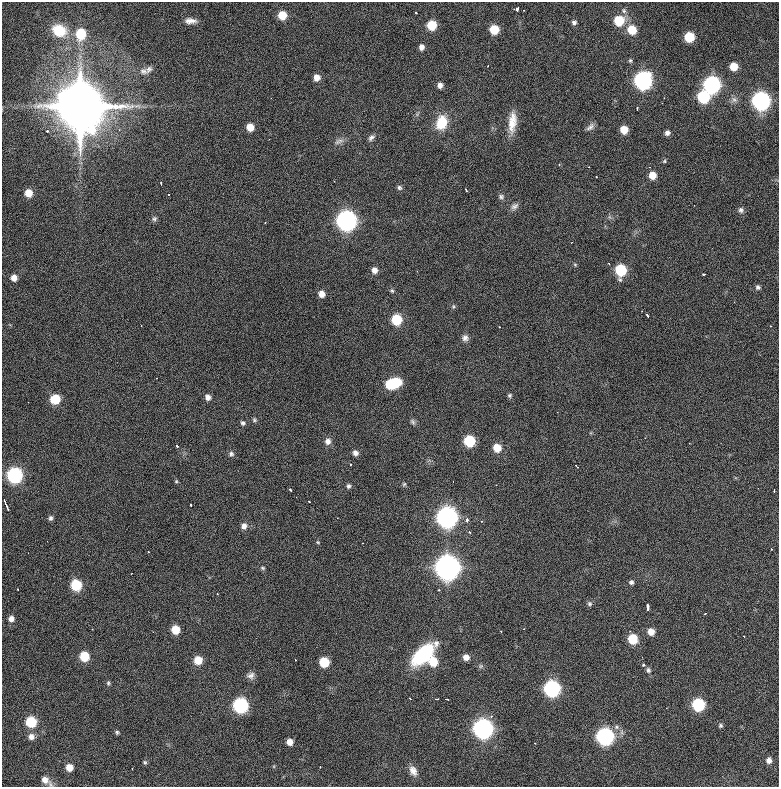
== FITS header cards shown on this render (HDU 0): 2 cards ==
NAXIS1  =                  777 / length of data axis 1
NAXIS2  =                  785 / length of data axis 2

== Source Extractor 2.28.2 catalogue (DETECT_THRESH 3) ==
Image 777 x 785 px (HDU 0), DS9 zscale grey, 1 PNG px = 1 image px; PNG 781 x 789 px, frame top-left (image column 1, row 785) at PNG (2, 2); no overlay
Background 1170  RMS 28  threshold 85.3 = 3 sigma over >= 5 px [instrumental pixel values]
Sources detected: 165; all 165 listed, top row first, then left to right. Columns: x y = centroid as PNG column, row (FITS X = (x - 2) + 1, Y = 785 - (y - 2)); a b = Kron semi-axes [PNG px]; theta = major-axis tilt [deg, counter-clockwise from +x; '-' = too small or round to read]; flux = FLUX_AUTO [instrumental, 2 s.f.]
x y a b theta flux
517 8 5 3 - 1.2e+04
524 10 2 2 - 1.3e+03
624 11 8 6 -60 5.2e+03
416 13 3 2 - 2.9e+03
282 15 7 6 - 4.1e+04
190 21 14 7 -2 1.3e+04
619 21 8 7 - 6.8e+04
574 22 5 5 - 4.9e+03
432 25 7 6 - 5.6e+04
59 30 16 13 -24 5.2e+04
494 30 6 6 - 5.4e+04
632 30 8 7 - 4.6e+04
81 34 9 7 85 7.2e+04
689 37 7 7 - 6.9e+04
421 47 6 5 - 8.8e+03
630 60 6 5 - 3.0e+03
488 65 3 2 - 3.6e+03
734 66 6 6 - 3.4e+04
149 69 11 7 44 7.4e+03
143 71 11 9 -14 9.9e+03
317 78 7 6 - 1.4e+04
643 80 9 8 - 6.8e+05
440 85 5 5 - 9.0e+03
712 85 8 8 - 5.6e+05
703 97 8 7 - 1.5e+05
271 98 2 2 - 1.0e+03
664 98 3 2 - 2.7e+03
734 100 9 7 -53 7.1e+03
761 101 8 8 - 7.2e+05
662 103 3 2 - 2.0e+03
80 108 60 13 90 2.4e+07
637 109 3 2 - 2.2e+03
441 122 15 11 77 5.4e+04
512 122 26 9 84 3.2e+04
250 127 7 6 - 2.4e+04
590 127 12 6 39 7.2e+03
119 130 4 4 - 2.8e+03
624 130 6 6 - 3.2e+04
47 131 3 3 - 4.9e+03
667 133 6 5 - 7.0e+03
371 138 10 6 40 6.4e+03
269 139 2 2 - 9.8e+02
339 141 15 6 23 8.5e+03
664 161 6 5 - 2.6e+03
559 164 2 2 - 8.9e+03
589 167 3 2 - 1.2e+03
652 175 7 6 - 2.3e+04
596 177 3 3 - 2.6e+03
334 181 2 2 - 9.5e+02
161 183 3 2 - 1.9e+03
399 188 7 6 - 4.4e+03
466 190 4 2 - 3.9e+03
28 193 7 6 - 2.6e+04
168 194 3 2 - 2.5e+03
501 197 7 6 - 4.8e+03
514 206 11 7 42 7.8e+03
741 210 8 7 - 5.8e+03
154 219 7 6 - 4.2e+03
346 221 9 8 - 1.1e+06
265 222 2 2 - 1.3e+03
571 243 3 2 - 9.9e+02
608 263 3 2 - 2.1e+03
575 265 5 4 - 2.1e+03
374 270 7 6 - 1.1e+04
621 270 8 7 - 1.2e+05
417 271 2 2 - 1.1e+03
704 274 4 2 - 3.1e+03
14 278 6 6 - 1.3e+04
758 287 7 6 - 5.0e+03
392 291 7 5 -61 3.4e+03
322 294 6 6 - 1.5e+04
734 302 2 2 - 1.4e+03
453 306 6 5 - 2.9e+03
642 311 3 2 - 1.6e+03
647 315 5 3 - 4.9e+03
396 319 7 7 - 7.9e+04
771 326 3 3 - 1.3e+03
500 327 2 2 - 1.3e+03
465 338 8 8 - 8.0e+03
156 378 2 2 - 1.1e+03
393 383 13 7 19 1.3e+05
510 395 5 5 - 3.5e+03
208 397 7 6 - 8.9e+03
55 399 8 7 - 5.3e+04
254 420 5 5 - 3.0e+03
413 422 8 6 -58 4.4e+03
243 423 6 5 - 4.0e+03
645 438 2 2 - 1.2e+03
328 441 8 7 - 1.1e+04
469 441 7 7 - 1.1e+05
177 446 3 2 - 5.9e+03
497 448 7 7 - 3.3e+04
355 453 6 6 - 7.4e+03
231 454 7 6 - 5.0e+03
351 464 3 2 - 1.5e+03
576 466 5 2 - 3.9e+03
14 475 8 8 - 3.8e+05
176 481 5 4 - 2.2e+03
453 481 3 2 - 1.9e+03
404 484 5 5 - 2.5e+03
496 485 2 2 - 8.8e+02
348 486 6 5 - 4.3e+03
290 489 4 3 - 1.4e+04
774 491 3 2 - 2.8e+03
309 501 3 2 - 2.2e+03
6 504 11 2 -68 5.8e+03
190 505 3 2 - 2.3e+03
447 517 9 8 - 1.3e+06
50 518 6 5 - 4.9e+03
467 520 5 4 - 6.9e+03
481 521 3 3 - 1.8e+03
244 526 8 7 - 9.8e+03
469 532 4 4 - 2.0e+03
318 542 5 4 - 2.2e+03
771 549 3 3 - 2.4e+03
447 567 10 9 - 2.2e+06
263 568 6 5 - 2.9e+03
131 574 3 2 - 1.7e+03
631 582 6 5 - 4.5e+03
76 585 7 7 - 9.2e+04
18 589 3 2 - 3.2e+03
439 590 3 2 - 5.5e+03
217 594 2 2 - 1.3e+03
589 604 6 6 - 4.4e+03
648 607 6 3 -81 8.1e+03
705 613 3 2 - 1.8e+03
11 619 6 6 - 1.0e+04
92 629 3 2 - 1.5e+03
175 630 7 6 - 3.7e+04
501 631 3 2 - 1.6e+03
153 632 3 2 - 1.6e+03
651 632 7 6 - 1.7e+04
743 636 2 2 - 1.6e+03
633 639 7 7 - 6.4e+04
423 655 25 12 43 1.6e+05
84 656 7 6 - 5.9e+04
466 657 6 6 - 1.3e+04
198 660 7 7 - 3.3e+04
433 661 7 7 - 4.5e+04
324 662 7 6 - 7.0e+04
644 665 3 3 - 8.6e+03
481 666 6 6 - 3.5e+03
648 670 7 5 -82 4.5e+03
251 676 10 9 - 8.8e+03
108 683 7 5 -90 3.2e+03
552 689 8 8 - 4.9e+05
410 699 3 2 - 1.2e+03
437 699 4 2 - 3.8e+03
447 699 3 2 - 1.7e+03
241 705 8 8 - 3.3e+05
698 705 7 7 - 1.7e+05
31 722 7 7 - 8.7e+04
720 725 6 5 - 3.5e+03
483 729 9 8 - 1.0e+06
117 732 5 5 - 3.2e+03
605 736 8 8 - 5.8e+05
31 737 8 7 - 1.0e+04
290 742 6 5 - 1.6e+04
535 743 2 2 - 1.1e+03
769 760 7 6 - 1.0e+04
145 762 6 5 - 3.3e+03
69 767 6 6 - 2.1e+04
320 767 3 2 - 1.9e+03
413 771 13 9 -63 1.4e+04
45 780 9 7 -33 1.3e+04